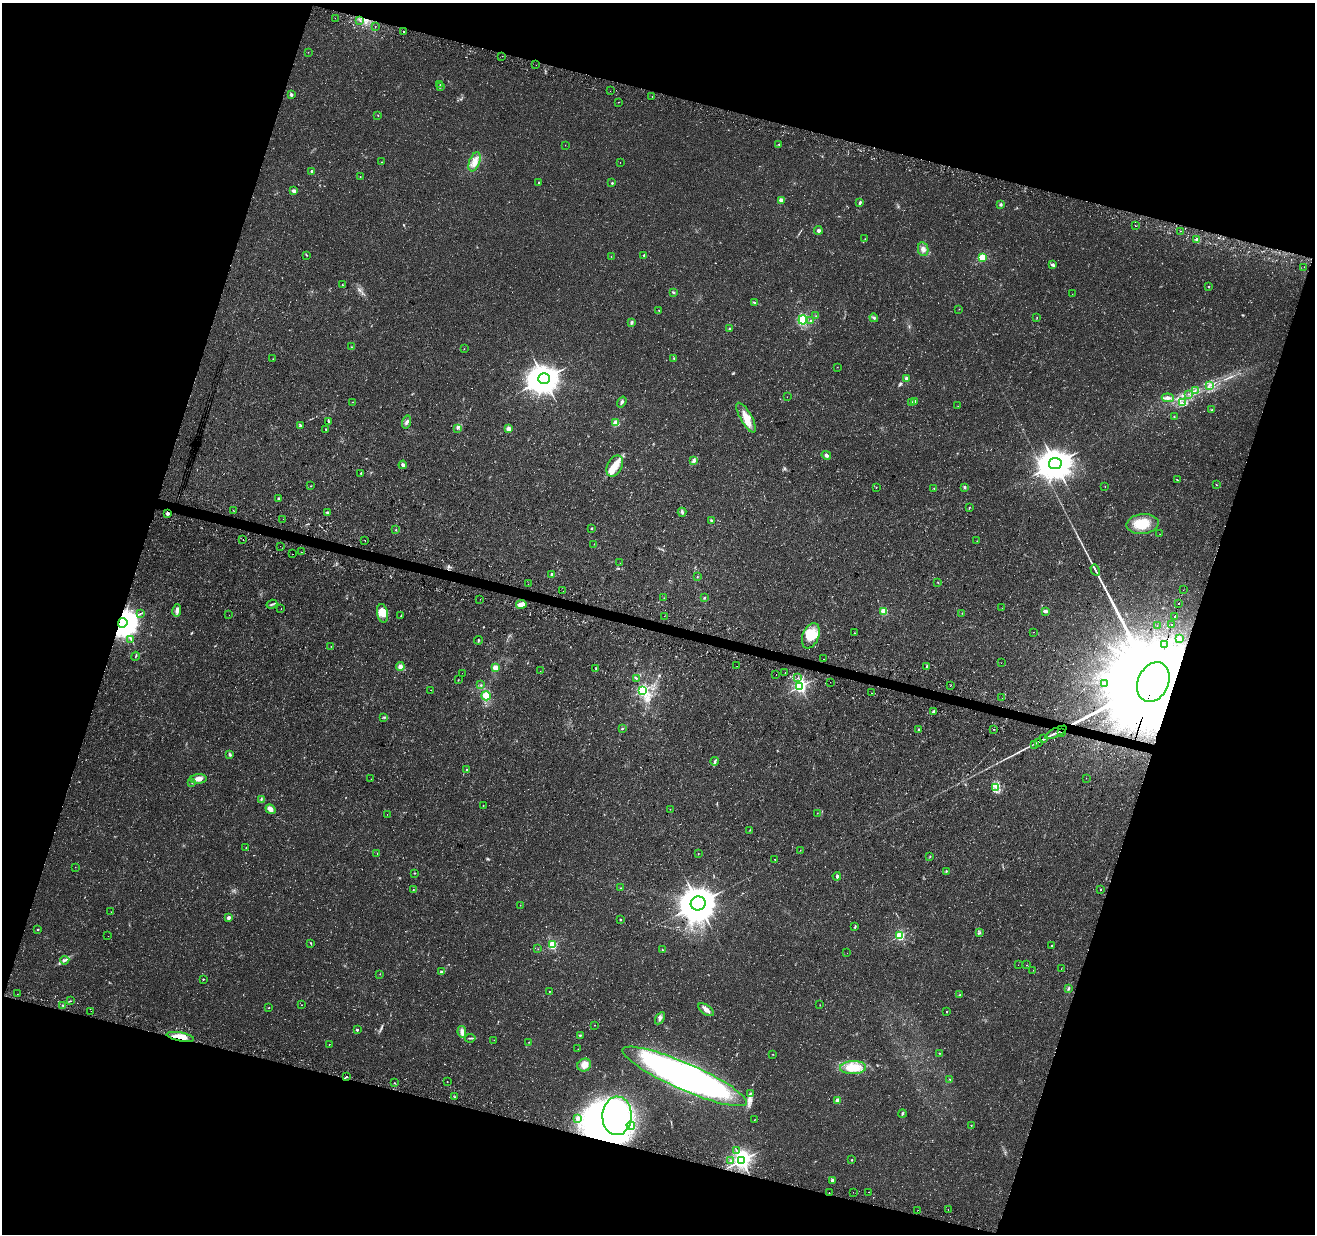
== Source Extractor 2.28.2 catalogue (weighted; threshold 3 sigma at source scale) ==
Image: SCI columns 27-5275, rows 338-5262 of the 5293 x 5537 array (HDU 1 of 3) = the unmasked area's bounding box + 8 px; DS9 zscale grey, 4 x 4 block average (1 PNG px = mean of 4 x 4 image px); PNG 1317 x 1236 px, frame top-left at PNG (2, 3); each listed source drawn as its Kron ellipse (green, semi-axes under 4 px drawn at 4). Shown black and unused: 35% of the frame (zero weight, under 3 of 4 exposures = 4% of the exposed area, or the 3 px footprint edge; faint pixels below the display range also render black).
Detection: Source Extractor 2.28.2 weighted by HDU 2 'WHT'. Background 0.0438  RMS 0.0068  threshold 0.0307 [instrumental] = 3 sigma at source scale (4.5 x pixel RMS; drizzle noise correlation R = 1.50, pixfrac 1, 0.0396/0.0396 arcsec/px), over >= 5 px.
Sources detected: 341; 6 too faint to see at this stretch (4 x 4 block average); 20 inside a brighter object's white glare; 6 cosmic-ray / hot-pixel residue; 2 long thin detections or spike segments (spike, bleed or trail) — neither listed nor drawn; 3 coinciding with a brighter row at this scale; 15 inside a brighter listed object's ellipse — not listed separately; the other 289 listed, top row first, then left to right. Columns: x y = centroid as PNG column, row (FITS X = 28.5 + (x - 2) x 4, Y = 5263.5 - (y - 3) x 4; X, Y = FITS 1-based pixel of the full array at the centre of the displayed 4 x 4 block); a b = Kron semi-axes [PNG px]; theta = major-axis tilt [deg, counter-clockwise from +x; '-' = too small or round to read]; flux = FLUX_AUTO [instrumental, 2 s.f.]
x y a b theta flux
335 18 2 2 - 2.2
360 21 2 2 - 3.5
375 27 2 2 - 0.72
404 32 2 2 - 7.3
308 52 2 2 - 0.74
502 56 2 2 - 0.67
536 65 2 2 - 0.65
440 85 2 2 - 1.7
441 87 2 2 - 2.3
610 91 2 2 - 0.54
291 94 3 2 - 7.3
652 96 2 2 - 4.2
618 102 2 2 - 0.85
378 116 2 2 - 1.4
779 144 2 2 - 6.9
565 145 2 2 - 0.83
382 162 2 2 - 1.5
475 162 10 5 69 32
620 162 2 2 - 0.99
312 171 2 2 - 28
360 176 2 2 - 1.2
539 183 2 2 - 3.7
612 183 2 2 - 12
294 191 3 3 - 14
781 200 2 2 - 90
859 203 3 2 - 6.4
1001 204 3 3 - 7.4
1135 225 2 2 - 2.5
818 230 4 3 - 9.8
1180 231 2 2 - 7.2
865 239 2 2 - 1
1197 240 2 2 - 54
923 249 7 5 -80 20
306 255 2 2 - 2
644 255 2 2 - 13
611 257 2 2 - 1.1
982 257 2 2 - 280
1053 265 4 2 - 12
1304 267 2 2 - 1.3
342 285 2 2 - 2.1
1208 287 2 2 - 2.6
673 292 4 2 - 4.7
1072 294 2 2 - 0.72
754 302 3 2 - 4.1
959 309 2 2 - 1.2
659 310 2 2 - 1.6
816 316 2 2 - 2.9
874 318 4 2 - 6.9
1037 318 2 2 - 2.1
803 320 4 4 - 120
811 320 2 2 - 6.6
632 322 4 3 - 6.7
730 329 2 2 - 28
351 347 2 2 - 1.7
464 349 2 2 - 1
674 358 2 2 - 2.9
273 359 2 2 - 1.2
837 367 2 2 - 1.3
544 379 6 5 - 6200
906 379 3 3 - 9.1
1209 385 2 2 - 1.8
1195 390 2 2 - 2.4
1188 394 2 2 - 1.3
787 397 2 2 - 0.92
1168 398 6 3 -6 12
915 401 3 2 - 5.7
352 402 2 2 - 1.3
622 402 6 2 54 8.4
912 402 4 2 - 4.7
1182 402 2 2 - 3.3
958 406 2 2 - 1
1212 410 2 2 - 3.8
1174 416 2 2 - 2.1
746 418 17 5 -60 57
329 421 2 2 - 3.6
406 422 7 2 73 9.5
616 423 2 2 - 170
300 426 4 2 - 6.5
457 428 3 2 - 2.8
325 429 2 2 - 2
508 429 2 2 - 88
826 455 5 3 - 10
694 460 4 2 - 7.2
1055 464 6 5 - 7100
403 465 4 3 - 10
615 466 11 7 62 48
361 473 2 2 - 3.4
1177 480 2 2 - 1.9
1216 485 2 2 - 1.8
311 486 2 2 - 2.1
1105 486 2 2 - 1
876 487 2 2 - 1.7
965 487 2 2 - 19
934 488 2 2 - 2
279 499 2 2 - 28
969 508 3 2 - 2.3
234 511 2 2 - 0.89
327 512 2 2 - 12
682 512 4 3 - 9.5
167 513 2 2 - 12
283 519 2 2 - 0.84
711 521 3 2 - 6.9
1143 524 16 10 4 99
591 528 2 2 - 3.9
396 530 2 2 - 1.8
1160 534 2 2 - 1.1
243 539 2 2 - 0.7
365 540 2 2 - 1.5
977 541 2 2 - 1.6
594 544 2 2 - 0.89
280 546 2 2 - 5.1
301 552 2 2 - 1.6
293 554 2 2 - 6.8
620 563 2 2 - 0.7
1095 570 6 2 -60 8
552 575 2 2 - 25
697 577 2 2 - 2.5
938 583 2 2 - 1.9
528 584 2 2 - 1.3
1183 590 2 2 - 0.9
563 591 2 2 - 2.2
664 598 2 2 - 1.4
704 598 3 2 - 3.6
480 599 2 2 - 0.73
1179 603 2 2 - 1600
272 604 5 2 - 5.5
521 604 5 3 - 26
281 608 2 2 - 0.8
1002 608 2 2 - 0.98
177 610 6 3 81 15
884 611 2 2 - 180
1045 611 4 2 - 15
141 613 3 2 - 2.3
382 613 9 5 -78 31
962 613 2 2 - 1.8
229 615 2 2 - 1
401 615 2 2 - 2.3
664 616 2 2 - 3.6
1175 616 2 2 - 2600
123 623 5 4 - 7000
1172 625 2 2 - 1800
1157 626 2 2 - 0.7
1033 632 2 2 - 3.3
854 633 2 2 - 3.3
811 636 13 8 69 82
131 639 2 2 - 2.4
1180 639 3 2 - 6.8
478 640 4 2 - 3.1
1165 645 2 2 - 130
331 646 2 2 - 0.84
135 656 5 2 - 2.6
823 659 2 2 - 1.3
1001 663 2 2 - 0.76
400 666 4 4 - 17
737 666 2 2 - 0.84
927 666 2 2 - 17
495 668 3 3 - 36
596 668 4 2 - 2.7
540 671 2 2 - 0.79
462 673 2 2 - 2.3
785 673 2 2 - 7.7
776 675 2 2 - 2.3
636 678 3 2 - 3.3
797 678 2 2 - 1.4
458 680 3 2 - 1.3
830 682 2 2 - 0.56
1153 682 21 15 65 220000
1105 684 2 2 - 8.4
481 685 2 2 - 2.1
951 685 2 2 - 1.5
800 686 2 2 - 1200
431 690 2 2 - 0.58
643 691 2 2 - 570
872 693 2 2 - 1.1
486 696 5 4 - 50
1002 698 2 2 - 2.3
933 712 4 2 - 6.3
384 717 3 2 - 3.3
622 729 3 2 - 3
918 729 2 2 - 2.4
994 729 2 2 - 1.3
1056 732 12 2 28 16
1062 732 2 2 - 2.2
1044 739 2 2 - 4
1039 742 2 2 - 1.4
1034 744 2 2 - 2.3
230 755 4 2 - 6.1
715 761 4 2 - 6.9
467 770 3 2 - 3.5
1086 778 2 2 - 0.84
199 779 8 4 3 28
371 779 2 2 - 0.9
192 783 2 2 - 1.4
996 787 3 3 - 10
261 799 2 2 - 4.6
483 806 2 2 - 1.1
271 809 5 3 - 26
670 809 2 2 - 1.1
817 813 2 2 - 1
387 814 2 2 - 0.71
750 830 2 2 - 1.7
246 848 2 2 - 1.5
800 850 2 2 - 0.88
377 853 2 2 - 1.1
698 854 2 2 - 1.5
930 856 2 2 - 2.7
775 859 2 2 - 1.6
75 867 2 2 - 1.3
946 871 2 2 - 3.4
415 873 2 2 - 1.6
837 876 4 3 - 6.6
620 888 2 2 - 1.2
1100 889 2 2 - 2.7
413 890 2 2 - 1.9
698 903 7 7 - 9000
520 905 2 2 - 1.5
111 912 2 2 - 0.64
229 918 4 3 - 8.7
621 919 3 2 - 2.8
855 927 3 2 - 4
38 929 2 2 - 2.3
980 933 2 2 - 1.9
108 936 2 2 - 0.53
900 936 2 2 - 490
311 943 2 2 - 2
552 945 2 2 - 360
1051 946 2 2 - 5
538 949 2 2 - 1.1
663 950 3 2 - 3.1
847 953 2 2 - 0.6
65 960 5 2 - 5.6
1018 965 2 2 - 0.6
1027 965 2 2 - 1.5
1061 969 2 2 - 0.82
1033 970 2 2 - 1.2
441 972 3 2 - 7
380 974 2 2 - 1
203 979 2 2 - 5.7
1068 988 3 2 - 6.1
549 991 2 2 - 2.5
17 994 2 2 - 0.87
959 995 3 2 - 3.3
70 1001 3 2 - 2.8
63 1005 2 2 - 3
301 1005 2 2 - 2
820 1005 2 2 - 1.1
269 1008 2 2 - 2
706 1010 9 4 -34 19
91 1011 2 2 - 0.95
947 1012 2 2 - 2.6
660 1018 7 2 57 9.9
595 1025 2 2 - 2.7
357 1030 2 2 - 18
462 1032 6 4 -78 19
580 1035 3 2 - 3.4
180 1037 14 4 -10 54
470 1038 5 2 - 5.9
494 1040 2 2 - 0.8
529 1042 2 2 - 1.3
329 1044 2 2 - 2.9
578 1049 2 2 - 1.8
939 1053 2 2 - 1.8
773 1054 2 2 - 1.4
584 1065 7 6 - 33
853 1068 13 6 2 96
685 1076 67 13 -24 2200
346 1077 2 2 - 9.2
950 1079 3 2 - 2.7
447 1082 2 2 - 2.9
394 1083 2 2 - 1.9
750 1093 4 2 - 5.2
455 1097 2 2 - 1.5
838 1101 2 2 - 79
902 1114 4 2 - 6.5
617 1116 19 14 88 360
577 1119 4 2 - 6.2
754 1120 2 2 - 1.4
971 1125 2 2 - 1.3
631 1126 4 2 - 5.9
736 1150 2 2 - 2
742 1160 3 3 - 2500
851 1160 2 2 - 5.9
731 1161 2 2 - 3.7
832 1180 2 2 - 26
853 1192 2 2 - 0.65
868 1192 2 2 - 0.9
829 1193 2 2 - 4.4
948 1209 2 2 - 3.2
918 1211 2 2 - 0.87
Overlapping masked pixels (flux is a lower limit): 9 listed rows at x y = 167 513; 123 623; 1172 625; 1165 645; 1153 682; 1056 732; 1062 732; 180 1037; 346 1077
Diffuse or blended objects may show on this block-average render without a row.